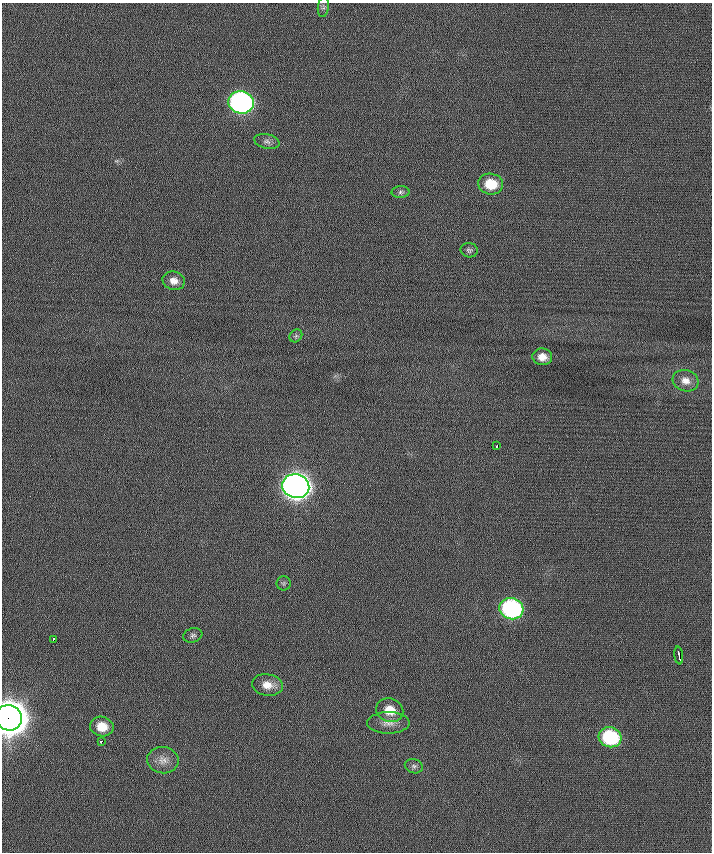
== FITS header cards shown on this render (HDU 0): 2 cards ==
NAXIS1  =                  710 /
NAXIS2  =                  850 /

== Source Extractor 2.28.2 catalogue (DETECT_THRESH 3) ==
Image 710 x 850 px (HDU 0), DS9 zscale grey, 1 PNG px = 1 image px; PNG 714 x 854 px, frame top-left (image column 1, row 850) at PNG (2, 3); each listed source drawn as its Kron ellipse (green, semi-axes under 4 px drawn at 4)
Background -0.366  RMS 6.3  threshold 19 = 3 sigma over >= 5 px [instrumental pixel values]
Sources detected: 26; all 26 listed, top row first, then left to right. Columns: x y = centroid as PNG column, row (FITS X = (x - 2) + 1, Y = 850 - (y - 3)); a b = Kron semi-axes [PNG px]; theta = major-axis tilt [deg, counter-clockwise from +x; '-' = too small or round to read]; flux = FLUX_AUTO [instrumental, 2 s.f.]
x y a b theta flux
323 7 10 5 83 1.1e+03
241 102 13 11 -14 1.6e+05
267 141 13 7 -12 1.8e+03
491 184 12 10 -8 1.1e+04
401 192 9 6 1 1.1e+03
469 250 9 7 -11 1.2e+03
174 281 11 9 -15 3.4e+03
296 336 7 5 46 9.3e+02
542 357 10 8 -6 4.0e+03
685 381 13 10 -17 3.8e+03
497 446 3 2 - 1.2e+03
296 486 13 12 - 5.1e+05
284 583 7 7 - 9.8e+02
511 609 12 10 -16 8.0e+04
193 635 9 7 18 1.3e+03
53 639 3 2 - 1.7e+03
679 655 9 3 -81 3.0e+03
267 685 15 11 -9 5.6e+03
390 710 14 12 -22 8.1e+03
9 718 13 12 - 1.5e+06
388 723 21 11 0 4.8e+03
102 727 12 10 -10 7.8e+03
610 737 11 10 - 3.5e+04
101 742 3 3 - 4.5e+03
163 760 16 13 -8 4.5e+03
414 766 9 7 -16 1.5e+03
At the frame edge (FLAGS 8, measured only in part): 1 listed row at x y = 9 718